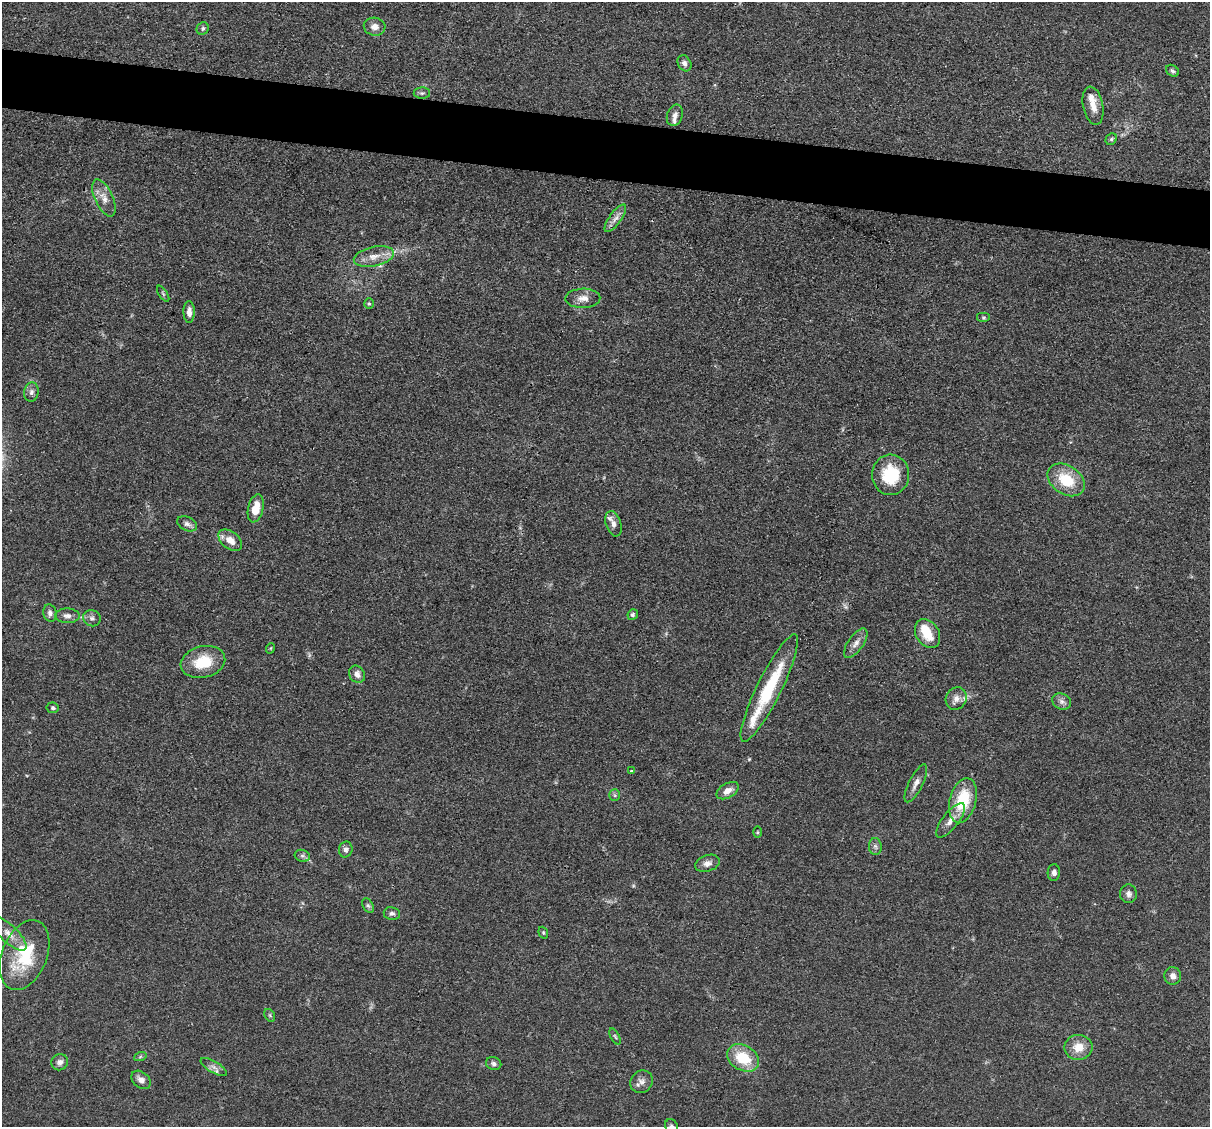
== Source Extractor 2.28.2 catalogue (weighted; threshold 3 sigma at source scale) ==
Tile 11 of 4 x 4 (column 3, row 3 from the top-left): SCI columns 2415-3622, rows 1359-2483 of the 4830 x 4851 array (HDU 1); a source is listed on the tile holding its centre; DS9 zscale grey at full resolution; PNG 1212 x 1129 px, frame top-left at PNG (2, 2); each listed source drawn as its Kron ellipse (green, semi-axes under 4 px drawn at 4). Shown black and unused: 5% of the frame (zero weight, under 3 of 4 exposures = <1% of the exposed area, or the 3 px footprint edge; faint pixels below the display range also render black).
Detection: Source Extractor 2.28.2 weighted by HDU 2 'WHT'; one run over the whole footprint, this tile lists its part. Background 0.067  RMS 0.0061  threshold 0.0275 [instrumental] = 3 sigma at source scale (4.5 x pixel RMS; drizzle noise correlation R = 1.50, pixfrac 1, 0.05/0.05 arcsec/px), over >= 5 px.
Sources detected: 71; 5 inside a brighter listed object's ellipse — not listed separately; the other 66 listed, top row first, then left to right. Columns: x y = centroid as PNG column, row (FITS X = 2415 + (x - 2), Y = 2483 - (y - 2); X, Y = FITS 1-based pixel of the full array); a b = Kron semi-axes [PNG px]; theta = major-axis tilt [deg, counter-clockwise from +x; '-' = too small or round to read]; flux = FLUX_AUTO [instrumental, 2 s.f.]
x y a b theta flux
375 27 11 9 -12 3.7
203 28 6 5 - 1.3
684 63 8 6 -60 2.4
1172 71 7 5 -36 1.4
422 93 8 5 1 1.4
1093 106 19 10 -79 7.1
675 115 11 7 71 3.1
1111 139 6 5 - 1.1
104 198 20 9 -65 5.9
615 218 16 6 54 3.9
374 256 20 9 12 7.5
163 294 9 3 -56 0.92
583 298 17 9 1 5.3
369 304 5 4 - 0.82
189 312 11 5 -89 3.2
984 318 7 5 0 0.99
31 392 9 7 80 2.4
891 475 20 18 86 26
1066 480 20 14 -34 20
256 508 14 7 77 9.4
187 524 10 7 -25 2.5
613 524 13 7 -72 3.6
230 540 13 8 -40 6.8
50 613 9 6 -75 2.4
633 615 5 5 - 1.3
68 616 12 7 -2 3.1
92 618 9 8 - 2.2
928 633 15 11 -57 13
856 643 17 7 55 4.2
271 648 5 3 - 0.55
203 662 22 15 14 18
357 674 9 7 -57 3.4
769 688 60 12 64 38
956 698 12 10 61 4
1062 701 10 7 -26 2.6
53 708 6 5 - 1.3
632 771 4 3 - 1.5
916 783 21 7 63 4
728 791 12 7 30 4.4
615 795 6 5 - 1.1
963 800 23 13 75 25
951 820 21 8 52 5.6
757 832 5 3 - 0.63
875 846 8 6 -88 1.9
346 850 8 6 76 2.2
302 856 8 6 -19 1.7
707 863 12 8 18 3.2
1054 872 8 6 87 2
1128 894 9 8 - 2.6
368 905 8 5 -62 1.4
392 914 8 6 -9 1.8
543 933 6 4 -70 0.8
9 934 23 8 -43 6.7
24 955 36 22 68 36
1173 976 9 8 - 3.2
270 1015 7 5 -59 0.94
615 1036 9 4 -63 0.94
1078 1047 14 12 2 8.9
140 1057 6 4 20 0.92
743 1058 17 12 -31 21
60 1062 8 8 - 2.5
494 1063 8 6 -16 1.7
214 1067 15 5 -31 3.1
141 1080 11 7 -40 3.2
642 1082 12 10 43 3.7
671 1126 7 6 - 1.4
Overlapping masked pixels (flux is a lower limit): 1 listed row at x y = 769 688
Isophote crosses this tile's border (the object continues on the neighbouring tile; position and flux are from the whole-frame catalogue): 1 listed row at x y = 671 1126